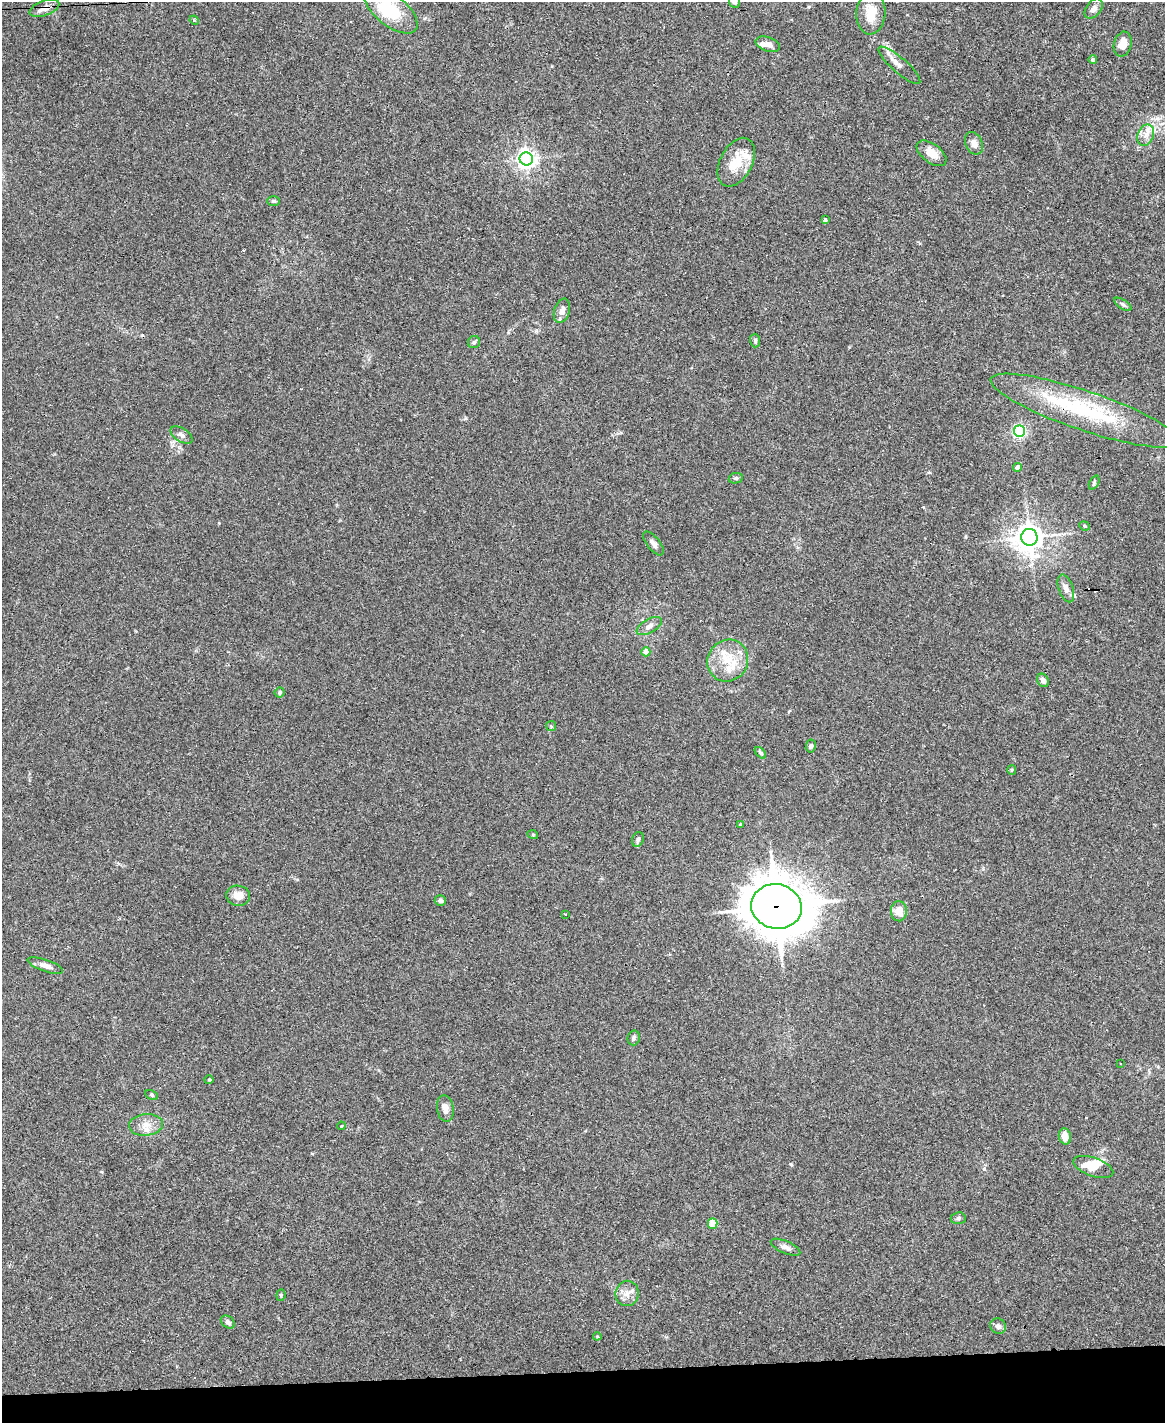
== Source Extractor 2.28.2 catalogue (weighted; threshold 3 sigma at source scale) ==
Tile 10 of 4 x 3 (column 2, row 3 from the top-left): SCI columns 1167-2329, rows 239-1659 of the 4656 x 4633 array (HDU 1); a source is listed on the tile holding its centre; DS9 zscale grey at full resolution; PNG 1167 x 1425 px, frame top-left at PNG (2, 2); each listed source drawn as its Kron ellipse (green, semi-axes under 4 px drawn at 4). Shown black and unused: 4% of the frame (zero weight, under 3 of 4 exposures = <1% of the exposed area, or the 3 px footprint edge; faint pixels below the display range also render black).
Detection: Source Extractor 2.28.2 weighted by HDU 2 'WHT'; one run over the whole footprint, this tile lists its part. Background 0.0537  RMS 0.0046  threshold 0.0206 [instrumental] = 3 sigma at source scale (4.5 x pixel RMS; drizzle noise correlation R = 1.50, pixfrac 1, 0.05/0.05 arcsec/px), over >= 5 px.
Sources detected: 77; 2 inside a brighter object's white glare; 4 cosmic-ray / hot-pixel residue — neither listed nor drawn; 5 inside a brighter listed object's ellipse — not listed separately; the other 66 listed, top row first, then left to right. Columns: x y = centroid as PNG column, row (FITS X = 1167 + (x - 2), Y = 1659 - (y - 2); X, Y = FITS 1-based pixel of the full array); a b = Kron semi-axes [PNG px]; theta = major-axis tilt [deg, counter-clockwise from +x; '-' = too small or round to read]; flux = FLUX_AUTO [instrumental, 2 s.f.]
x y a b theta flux
735 2 6 5 - 1.2
44 8 15 7 20 3.2
1094 9 11 7 51 2.5
391 10 32 15 -38 23
871 13 21 14 86 8.8
194 20 5 4 - 0.39
768 44 13 7 -18 3
1123 44 12 8 75 5.5
1093 60 4 4 - 1.2
899 65 27 7 -41 4.2
1146 135 11 8 68 3.2
974 143 12 8 -65 2.6
931 153 17 9 -36 5
526 159 6 6 - 230
736 162 26 16 62 11
273 201 6 5 - 0.83
825 220 3 3 - 7.8
1123 304 10 4 -34 1.1
562 311 12 7 73 3.2
755 341 7 5 -88 0.98
474 342 6 6 - 0.89
1085 411 99 19 -19 51
1019 431 5 5 - 82
181 435 12 6 -31 1.8
1018 467 4 4 - 2.6
736 478 7 5 12 0.86
1094 482 7 4 65 0.82
1084 526 5 4 - 0.58
1029 537 8 8 - 550
653 543 14 6 -51 2
1066 588 14 7 -71 2.8
649 626 14 6 29 2.3
646 652 4 4 - 4
728 661 21 20 - 12
1043 680 7 5 -62 2.2
280 692 5 5 - 0.69
551 726 5 5 - 0.56
811 746 6 5 - 0.98
760 753 7 4 -45 0.81
1012 770 5 4 - 0.56
740 824 4 3 - 0.42
533 835 5 3 - 0.39
638 839 7 5 72 1.2
238 896 12 10 -8 4.6
440 901 6 5 - 1.4
776 906 25 22 -12 1700
899 911 10 8 -88 5.4
565 914 3 2 - 0.32
45 966 18 6 -19 2.6
634 1038 7 6 - 1.1
1120 1064 3 2 - 0.56
209 1080 4 4 - 0.52
152 1095 7 4 -28 0.72
445 1108 13 8 -81 3.9
146 1125 17 11 5 5.1
341 1126 4 3 - 0.33
1065 1136 8 6 -76 4.4
1093 1167 21 9 -20 8.1
958 1218 7 6 - 1.1
713 1223 5 5 - 14
785 1247 16 6 -24 2.3
627 1293 12 11 - 3.9
281 1295 6 4 83 0.59
228 1322 8 5 -39 1.8
998 1326 8 7 - 1.7
597 1336 4 4 - 0.47
Overlapping masked pixels (flux is a lower limit): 3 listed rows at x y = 44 8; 1085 411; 776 906
Isophote crosses this tile's border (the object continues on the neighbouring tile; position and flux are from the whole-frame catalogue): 2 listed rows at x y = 735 2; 391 10